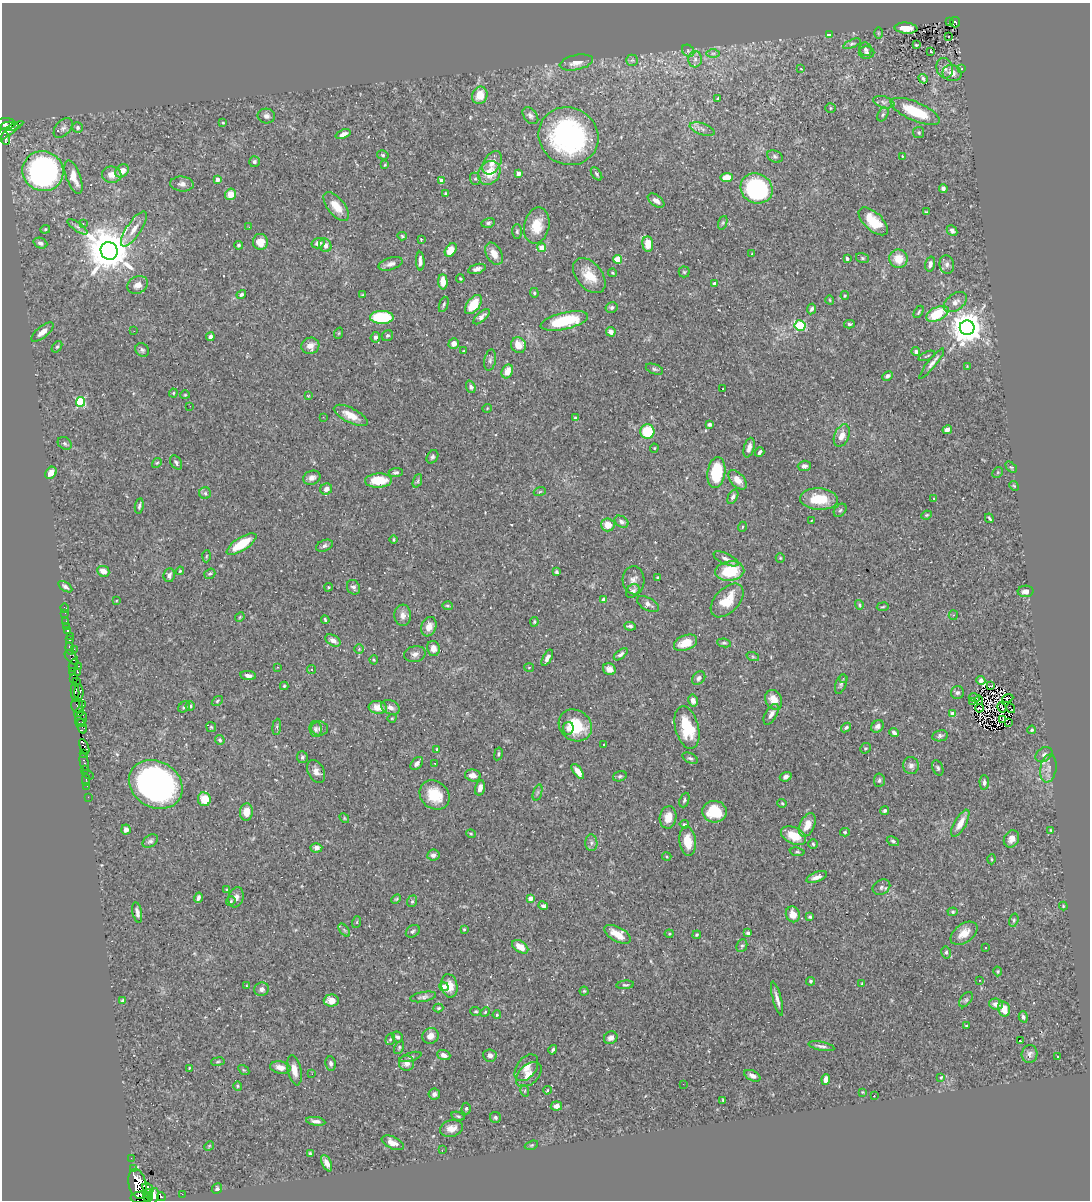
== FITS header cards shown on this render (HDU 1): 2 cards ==
NAXIS1  =                 1088
NAXIS2  =                 1198

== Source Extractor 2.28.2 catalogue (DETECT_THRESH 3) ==
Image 1088 x 1198 px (HDU 1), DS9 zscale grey, 1 PNG px = 1 image px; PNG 1092 x 1202 px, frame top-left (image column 1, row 1198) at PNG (2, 3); each listed source drawn as its Kron ellipse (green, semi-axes under 4 px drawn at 4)
Background 0.297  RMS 0.015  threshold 0.0444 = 3 sigma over >= 5 px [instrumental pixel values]
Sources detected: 473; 4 with non-positive FLUX_AUTO (blend fragments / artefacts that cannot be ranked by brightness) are neither listed nor drawn; the other 469 listed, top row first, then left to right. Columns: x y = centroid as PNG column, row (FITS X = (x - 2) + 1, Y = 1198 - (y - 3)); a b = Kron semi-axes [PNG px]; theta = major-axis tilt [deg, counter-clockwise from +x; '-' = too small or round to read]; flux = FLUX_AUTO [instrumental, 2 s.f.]
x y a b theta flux
950 21 3 2 - 2.2
955 22 5 5 - 23
906 28 11 5 -4 9.7
878 33 5 3 - 1
829 35 3 3 - 14
949 37 2 2 - 1.2
852 44 9 4 23 2.1
916 45 3 2 - 1
865 49 7 6 - 2.4
688 51 7 5 -44 2.2
931 51 3 2 - 1.1
867 52 8 6 -1 2.6
713 53 7 4 1 2.1
695 59 8 6 88 4
632 60 6 5 - 2.1
576 62 17 7 12 9
945 68 10 8 -73 4.9
801 69 4 2 - 0.63
961 69 4 3 - 0.95
952 73 9 8 - 7.4
923 79 5 3 - 2
480 95 9 7 69 16
718 98 4 3 - 1.2
884 102 11 5 -16 3.8
830 108 5 4 - 1.4
915 111 26 9 -23 42
883 115 7 5 62 2
266 116 9 7 -3 3.9
530 116 9 6 -50 3.2
223 123 3 3 - 0.96
5 124 10 6 3 590
10 126 9 4 1 430
78 127 5 5 - 2.3
63 128 12 7 48 4.3
702 129 13 5 -18 4.2
6 132 20 4 32 190
919 132 5 5 - 1.8
343 134 8 4 21 5.6
568 136 30 28 -32 200
6 139 6 3 -84 140
383 155 6 4 -16 1.6
775 156 8 6 -27 2.1
902 156 4 2 - 0.57
254 162 5 5 - 2.7
492 163 12 8 60 8.4
385 165 4 4 - 0.87
43 171 21 20 - 88
122 171 7 6 - 9.6
489 173 12 10 51 21
518 174 4 4 - 8.4
597 174 7 4 -53 1.9
112 175 10 8 -6 9
73 177 17 7 -70 15
727 178 6 4 8 14
217 179 4 4 - 7.4
475 179 6 5 - 2
441 181 4 3 - 7.8
182 184 12 7 -5 4.4
757 188 16 14 -32 120
943 189 4 4 - 2.3
230 194 6 5 - 13
446 194 4 4 - 1.7
656 201 9 5 -36 5.7
336 206 17 8 -51 15
926 212 4 3 - 1.2
873 221 18 9 -43 27
488 223 7 4 11 1.9
723 223 7 4 70 1.6
83 224 3 3 - 0.8
537 226 18 12 78 21
77 227 12 4 -35 2.8
249 227 2 2 - 0.81
45 229 5 4 - 1.4
134 229 20 7 56 10
517 231 7 5 89 1.9
952 231 6 4 -45 3.2
402 236 5 4 - 1.3
421 240 4 3 - 0.79
260 242 8 7 - 13
40 243 7 5 -22 3.5
318 243 6 5 - 6.5
648 244 8 5 -86 16
238 245 4 4 - 1.8
325 245 7 6 - 5.9
542 248 4 4 - 15
451 250 7 5 54 10
109 251 9 8 - 4700
494 254 12 7 -61 8.9
752 254 3 2 - 0.69
862 258 6 5 - 1.6
617 259 4 4 - 17
847 259 3 3 - 2
898 259 9 9 - 16
420 261 9 3 -88 3.9
390 264 12 6 16 4.8
930 264 7 4 76 4.7
947 264 9 7 -82 4
477 269 9 4 16 3.9
684 272 5 5 - 1.3
613 273 4 3 - 1.1
589 276 20 12 -50 19
460 279 4 3 - 0.89
443 282 8 4 -88 9.9
714 284 3 3 - 5.6
138 285 11 8 29 7.3
534 293 5 4 - 1.4
241 295 5 4 - 2
363 295 4 3 - 1
845 296 4 3 - 1.2
830 300 4 3 - 0.77
955 302 13 8 36 6.5
444 304 8 4 70 1.8
473 305 11 6 52 22
612 307 6 5 - 1.9
811 309 5 4 - 2.8
919 312 7 3 61 1.3
937 314 12 6 25 38
382 317 12 6 -1 58
482 317 10 4 41 3.9
564 321 24 8 13 56
849 324 5 4 - 1.6
800 326 5 5 - 72
967 328 7 7 - 2000
134 331 2 2 - 0.72
42 332 13 5 39 6.9
611 332 5 4 - 5
339 333 5 3 - 0.92
387 336 6 5 - 2.3
210 337 4 4 - 3.4
375 337 5 4 - 3
454 343 5 5 - 6.1
519 345 8 7 - 14
310 346 9 8 - 7.3
57 347 6 4 52 1.6
142 350 7 6 - 2.3
463 351 3 3 - 0.68
916 352 4 4 - 2.4
927 356 9 2 23 1.1
490 360 11 5 79 3.1
932 364 19 4 51 4.9
967 366 2 2 - 0.5
654 369 9 5 -20 2.2
507 371 7 5 65 11
888 376 6 4 29 3.4
471 387 6 4 -69 1.9
723 389 3 2 - 1.3
173 393 4 4 - 1
185 395 4 4 - 1
308 396 3 3 - 0.76
81 402 5 4 - 82
190 406 3 2 - 1.2
487 408 4 4 - 0.98
351 415 18 7 -27 13
323 417 3 2 - 1.4
575 418 4 4 - 2
709 424 4 3 - 2.2
947 430 5 4 - 4.9
647 432 7 7 - 38
842 436 12 7 68 8.8
65 443 7 6 - 2.1
654 448 4 4 - 1
749 448 10 5 75 5.7
760 452 5 3 - 2.4
432 457 7 5 58 2.3
157 463 5 4 - 1.2
176 463 8 5 -57 2.5
804 466 6 5 - 3.3
1011 467 6 4 -42 1.4
396 472 7 4 2 2.2
716 472 15 9 82 44
998 472 6 4 46 1.4
51 473 6 5 - 8.1
312 478 9 7 22 4.7
737 480 11 6 -48 9.2
378 481 13 7 2 25
417 481 7 4 68 1.5
1014 486 5 4 - 1.1
326 489 6 5 - 4.5
540 491 6 4 21 1.2
205 493 6 6 - 2
733 497 8 4 62 2.9
934 498 3 2 - 1.1
819 499 19 11 -4 30
139 506 7 3 80 2
840 510 7 5 49 2.2
926 515 5 3 - 1.3
989 518 5 2 - 1.5
812 520 3 2 - 0.69
621 522 7 5 -33 3
608 525 7 6 - 12
742 527 5 3 - 0.91
394 540 4 2 - 1
241 544 17 6 33 30
324 546 9 5 22 2.7
206 556 6 4 87 1.2
780 558 5 4 - 1.2
726 559 14 5 -24 4.7
103 571 6 5 - 8.6
180 571 4 3 - 1
730 571 14 10 7 38
557 572 4 3 - 1.6
210 574 6 4 36 1.6
169 575 7 5 80 3.4
658 578 3 3 - 1.5
634 580 14 11 -87 6.7
65 587 8 4 -35 2.9
328 587 4 3 - 1.2
353 587 7 6 - 3.3
633 591 8 5 43 4.1
1026 591 8 5 2 6
604 600 4 3 - 5.8
727 600 20 12 47 25
116 601 4 2 - 0.68
648 604 12 6 -29 4.6
859 605 5 3 - 1.2
447 606 5 3 - 1.3
883 607 6 3 10 1
65 608 4 3 - 8.5
65 613 2 2 - 1.7
403 615 11 8 -88 6.5
953 615 5 4 - 1.4
240 617 5 4 - 1
325 620 4 2 - 1.3
66 621 2 2 - 7.8
534 622 5 3 - 1.3
67 626 2 2 - 3.6
630 626 6 4 -6 2.3
429 627 10 7 70 7.6
68 631 4 3 - 46
70 636 3 2 - 5.4
69 640 3 3 - 56
333 640 8 5 -31 4.8
685 643 12 7 22 19
724 643 7 4 -7 1.6
70 648 6 3 -82 280
433 648 8 6 -81 7.9
74 649 2 2 - 42
359 649 5 5 - 1.3
415 654 11 8 12 4.6
621 654 8 4 38 2.6
753 657 6 4 -19 1.5
72 658 9 5 -50 38
547 658 9 4 61 4.5
374 660 4 4 - 1.1
73 665 6 3 71 43
78 666 3 2 - 9.4
277 667 3 2 - 0.62
529 667 5 3 - 0.95
312 669 4 4 - 1.7
609 669 6 5 - 5.4
72 671 2 2 - 6.6
78 672 4 3 - 110
248 676 8 4 -8 3.5
73 678 3 3 - 210
699 678 7 5 46 3.4
843 678 3 2 - 2.3
981 680 4 4 - 4.5
76 681 3 2 - 69
841 684 10 5 71 2.3
284 686 4 4 - 1.1
991 686 4 3 - 2.8
75 692 9 3 -86 160
79 693 9 4 89 390
957 693 6 6 - 2.9
974 698 5 3 - 3.4
1008 698 6 2 22 0.46
693 700 6 4 -77 5.4
774 700 10 8 -64 13
979 700 4 2 - 0.58
217 701 6 4 38 1.3
973 702 3 2 - 0.5
77 705 7 6 - 190
83 705 3 3 - 110
190 706 4 4 - 1.3
184 707 7 5 41 2.3
378 707 9 6 -6 12
390 707 9 6 -22 5.3
1002 707 5 2 - 0.98
979 708 4 2 - 0.45
1011 708 5 2 - 0.84
79 712 5 3 - 240
771 714 11 6 61 5.6
952 714 4 4 - 11
81 718 7 6 - 550
392 718 5 3 - 0.79
1003 719 3 2 - 1.1
81 723 5 2 - 180
1008 723 3 2 - 1
575 725 17 15 -38 35
82 726 7 4 -72 280
877 726 7 5 42 3.9
211 727 5 4 - 1.2
277 727 8 4 83 1.8
846 727 5 3 - 1.7
568 728 6 5 - 3.2
687 728 22 11 -75 41
316 729 8 6 -82 2.8
320 729 8 7 - 3.4
1032 730 4 3 - 1.2
894 733 5 3 - 2.9
940 736 8 5 10 2.5
220 740 5 4 - 1.6
603 744 3 3 - 4.1
84 747 8 3 -65 180
865 748 6 5 - 1.3
437 749 3 3 - 2
83 753 4 3 - 270
498 754 6 4 77 1.5
1044 754 9 6 33 3.4
302 757 6 5 - 1.9
690 758 8 5 -27 2.1
84 762 9 3 -79 46
417 763 7 5 48 3.7
435 763 3 2 - 1
911 766 8 7 - 4.4
938 768 8 5 -68 2.2
1048 768 14 8 80 6.8
85 769 3 2 - 22
316 771 12 8 -63 6.4
578 771 8 4 -53 7.6
88 774 6 3 -27 65
473 775 8 6 -12 5.9
620 776 7 5 19 1.8
786 777 6 4 21 3.5
86 780 6 2 -90 11
879 780 7 5 85 2.6
984 782 7 5 -89 3.3
156 784 28 23 -30 370
87 786 2 2 - 6.3
480 788 8 5 76 4.3
538 792 8 3 71 1.6
435 795 16 13 -41 27
88 797 2 2 - 5.7
204 799 7 6 - 20
684 800 7 4 69 1.9
782 803 5 4 - 1.1
885 811 4 4 - 2.1
246 812 9 6 85 10
715 812 12 10 -5 30
668 817 11 8 81 12
344 818 5 4 - 1.1
960 823 15 6 60 10
684 824 5 3 - 1.3
807 825 12 7 66 11
126 830 5 4 - 4.5
1051 830 4 3 - 0.93
845 832 5 4 - 1.2
471 834 5 3 - 1.1
794 836 13 8 -26 18
1011 839 9 7 60 5.9
150 841 8 5 35 2.8
688 841 15 8 -83 16
893 841 6 4 -21 1.8
591 843 8 6 -89 3.3
813 844 5 4 - 1.5
316 848 6 4 3 4.9
797 852 7 4 -7 1.5
433 855 6 5 - 3.8
667 857 4 4 - 1.1
992 859 5 3 - 1.1
817 877 10 5 23 5.4
881 887 9 7 32 2.9
227 890 4 3 - 2.2
236 897 10 7 72 4.8
198 898 5 3 - 2.7
531 898 4 4 - 8.1
396 899 5 4 - 1.2
231 901 5 4 - 1.2
412 901 6 4 69 1.6
543 906 5 4 - 2
1063 906 4 4 - 0.9
137 912 10 4 -79 4.1
953 912 5 4 - 1.3
793 914 8 7 - 11
810 917 4 3 - 1.5
1014 920 7 4 74 1.6
357 922 6 3 71 1
464 929 3 3 - 0.94
344 930 8 4 -53 1.7
413 931 7 5 35 2.5
748 933 4 3 - 2
964 933 15 9 36 12
617 934 15 7 -28 15
669 934 4 4 - 1.1
697 935 4 3 - 1.1
742 946 6 5 - 2.1
520 947 9 5 -33 13
986 948 3 2 - 1.2
946 952 6 5 - 1.8
998 971 5 4 - 1.4
979 980 3 2 - 0.98
810 981 4 4 - 1.6
862 984 3 3 - 1.1
625 985 9 4 6 1.7
246 986 3 2 - 0.8
449 986 12 8 -79 12
444 987 5 4 - 5.6
262 989 7 6 - 3.6
584 991 4 4 - 1.2
423 997 13 5 10 3.3
777 999 17 4 -75 5.6
331 1000 7 6 - 12
966 1000 9 5 52 2.2
123 1001 4 3 - 1.6
996 1004 7 5 -6 6.2
438 1008 5 3 - 1.5
1004 1009 8 5 -75 14
476 1011 5 4 - 1.3
485 1012 5 4 - 1.3
497 1015 4 3 - 1.2
1023 1017 5 4 - 2.5
966 1025 3 2 - 0.93
430 1036 8 7 - 7.1
397 1037 6 5 - 2.8
611 1038 7 6 - 4.6
390 1039 6 4 69 1.5
1020 1041 4 2 - 0.93
821 1046 13 4 -11 3.2
399 1047 7 4 64 1.5
553 1050 5 3 - 1.8
1030 1054 9 8 - 4.4
444 1055 7 5 -19 5.2
490 1055 7 6 - 3.3
411 1057 11 3 17 1.9
1058 1057 3 2 - 0.92
218 1062 7 3 9 1.3
331 1063 7 5 -81 2.9
406 1063 7 7 - 6.5
280 1067 10 6 -11 6.9
189 1068 4 3 - 0.99
526 1068 15 9 54 9.6
244 1070 6 4 -34 1.1
294 1070 15 6 -79 9.6
312 1074 2 2 - 9.5
529 1074 15 9 43 9.5
752 1076 9 5 -26 4.3
941 1077 4 4 - 0.91
826 1079 5 4 - 7.8
683 1084 2 2 - 0.94
238 1086 4 4 - 1.1
547 1090 4 3 - 0.79
525 1091 6 4 -74 1.2
862 1092 3 3 - 0.76
434 1094 6 5 - 3.8
874 1096 3 2 - 3.1
723 1100 3 2 - 0.92
556 1106 5 4 - 4.6
466 1108 6 4 88 1.7
458 1116 7 4 -15 1.7
495 1117 5 5 - 2.5
316 1121 10 4 -9 4
452 1128 12 8 13 8.5
393 1143 12 6 -25 8.4
531 1145 7 4 20 1.3
209 1146 5 4 - 1
442 1150 3 2 - 0.7
310 1154 4 3 - 1.4
131 1158 2 2 - 2.3
327 1163 9 4 -65 5.3
134 1169 3 3 - 150
137 1184 15 8 -76 4400
148 1188 6 4 -29 630
217 1189 5 5 - 1.9
148 1193 5 4 - 640
182 1194 2 2 - 5.9
153 1196 8 5 74 870
161 1196 4 3 - 14
141 1197 11 5 8 1800
148 1197 5 3 - 400
At the frame edge (FLAGS 8, measured only in part): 1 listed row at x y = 141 1197
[4 non-positive-flux detections neither listed nor drawn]